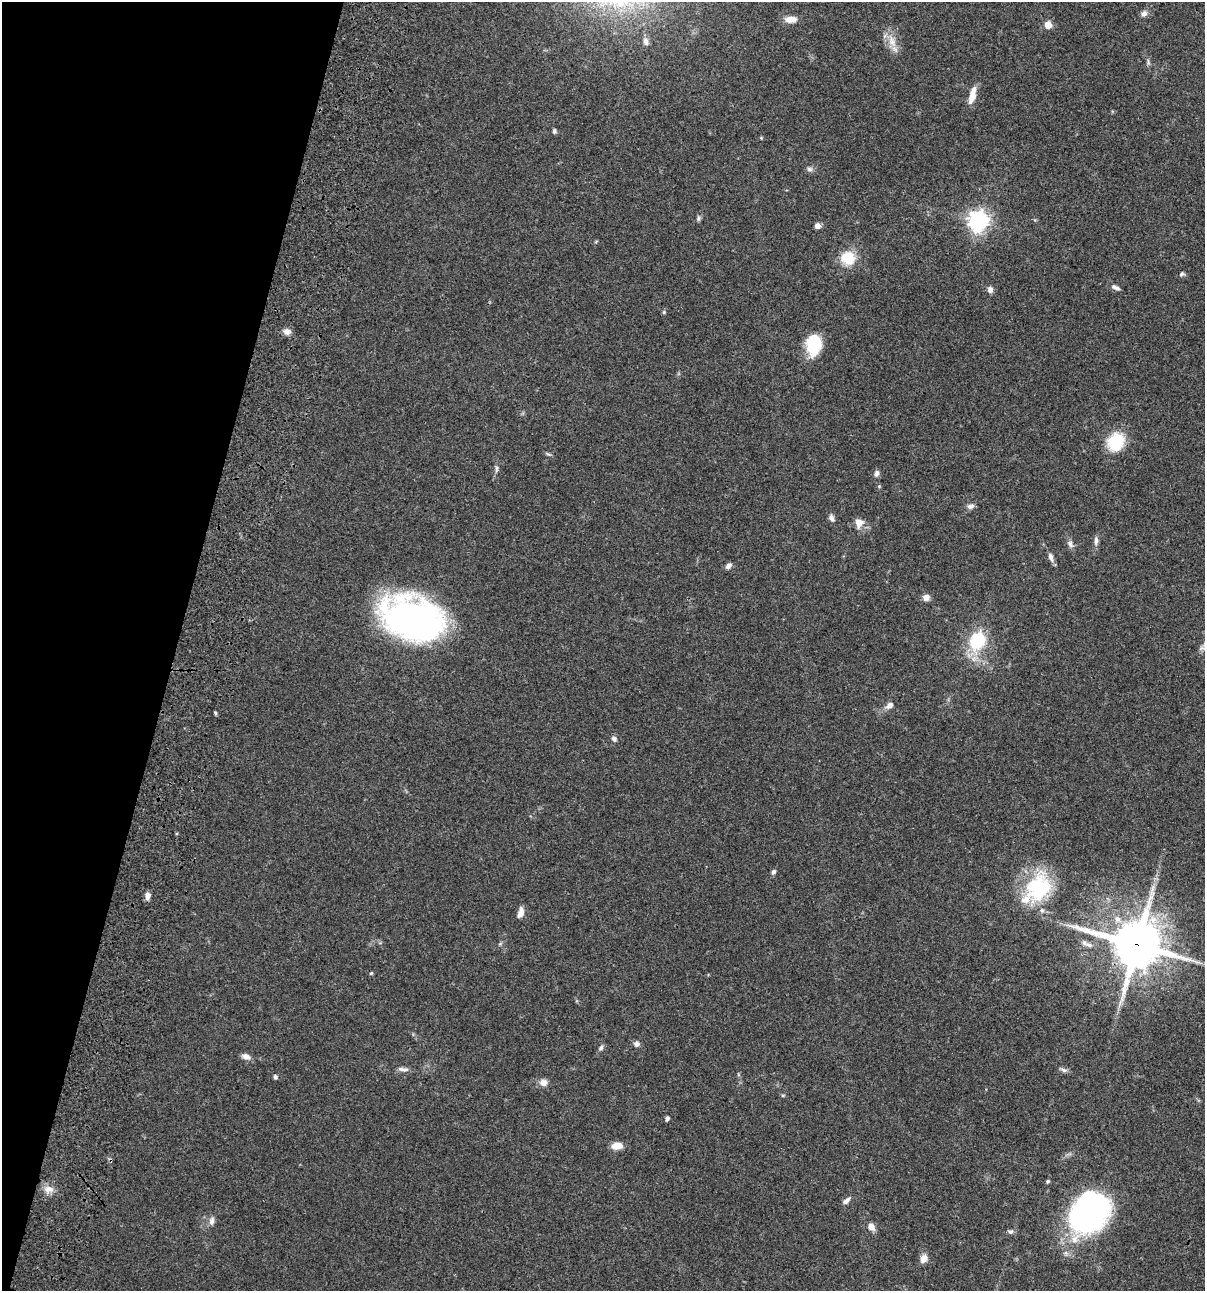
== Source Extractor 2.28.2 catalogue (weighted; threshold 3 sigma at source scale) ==
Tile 9 of 4 x 4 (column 1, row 3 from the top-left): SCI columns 235-1437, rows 1408-2696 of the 5405 x 5390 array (HDU 1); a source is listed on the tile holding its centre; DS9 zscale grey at full resolution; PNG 1207 x 1293 px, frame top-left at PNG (2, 2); no overlay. Shown black and unused: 15% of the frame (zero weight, under 3 of 4 exposures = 9% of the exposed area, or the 3 px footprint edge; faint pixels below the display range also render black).
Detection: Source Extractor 2.28.2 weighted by HDU 2 'WHT'; one run over the whole footprint, this tile lists its part. Background 0.0462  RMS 0.0055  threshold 0.0249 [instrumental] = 3 sigma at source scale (4.5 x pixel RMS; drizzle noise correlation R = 1.50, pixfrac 1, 0.05/0.05 arcsec/px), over >= 5 px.
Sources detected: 67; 1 inside a brighter object's white glare — not listed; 3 inside a brighter listed object's ellipse — not listed separately; the other 63 listed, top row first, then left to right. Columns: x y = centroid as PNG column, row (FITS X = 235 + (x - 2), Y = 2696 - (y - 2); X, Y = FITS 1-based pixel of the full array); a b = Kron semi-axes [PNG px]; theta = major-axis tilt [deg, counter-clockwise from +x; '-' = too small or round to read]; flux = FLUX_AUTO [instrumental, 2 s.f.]
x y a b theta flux
1144 13 9 7 53 2
791 19 15 8 1 4.7
1048 25 5 5 - 11
892 41 17 10 -68 6.2
646 42 9 7 -69 2.2
972 95 20 7 76 6.4
554 131 6 5 - 1.1
761 138 4 4 - 0.44
809 169 8 6 -17 1.4
698 218 8 5 75 1.1
978 221 7 7 - 300
817 226 7 6 - 2
848 258 18 17 - 12
1182 274 7 5 38 1
1115 287 12 5 -22 1.9
990 289 8 7 - 1.9
664 312 5 4 - 0.79
287 331 9 7 -13 2.8
814 345 21 15 81 22
1116 442 16 14 58 24
548 454 7 4 -35 0.82
496 469 11 4 85 1.3
877 473 8 6 74 1.7
879 486 4 4 - 0.53
971 506 10 7 16 2
831 518 10 6 -60 1.9
859 523 12 11 - 4.4
1096 540 12 5 88 1.9
1070 544 10 7 -77 1.9
1051 557 11 6 -75 2.4
728 566 9 6 48 1.8
926 597 9 8 - 2.4
412 619 59 38 -17 180
977 641 10 8 65 41
889 705 8 6 36 2.7
215 713 5 4 - 0.76
614 738 7 6 - 1.6
773 872 6 5 - 1.3
1038 888 39 30 65 37
147 896 8 6 85 2.8
521 913 13 6 74 3.2
1117 919 10 8 -62 3.6
1137 944 17 16 - 2200
1089 945 13 6 -20 2.4
371 973 5 4 - 0.6
636 1044 7 6 - 2.1
601 1048 7 5 56 1.4
246 1057 10 6 -24 2.8
405 1069 10 7 7 1.8
1064 1070 11 5 -18 1.5
275 1077 4 4 - 1.6
543 1083 10 9 - 3
783 1095 6 3 18 0.55
667 1118 4 4 - 1.6
617 1146 12 8 6 5.2
1048 1181 5 4 - 0.78
48 1189 14 9 2 4
846 1200 12 6 42 2.1
1084 1213 45 41 44 100
212 1221 11 6 78 2.3
871 1227 9 8 - 3.2
1010 1231 7 6 - 1.4
924 1258 10 8 69 3.7
Overlapping masked pixels (flux is a lower limit): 1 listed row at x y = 1137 944